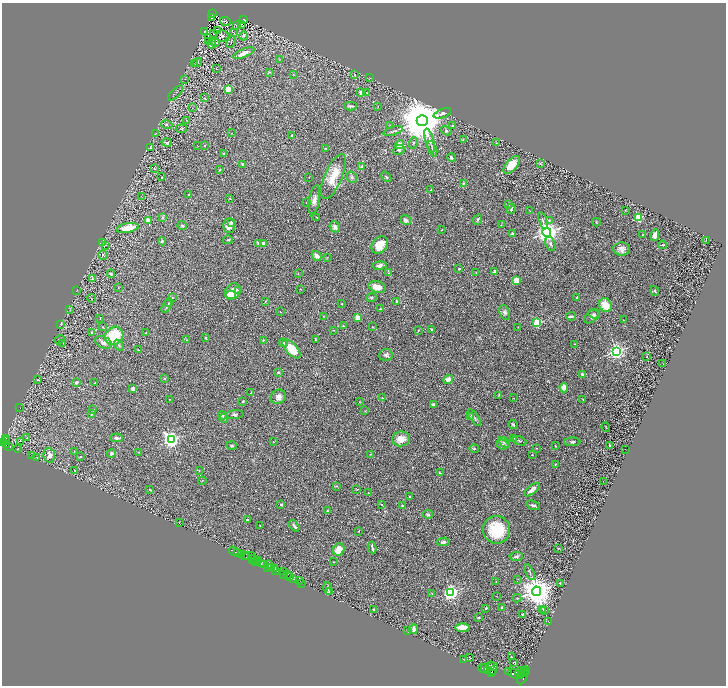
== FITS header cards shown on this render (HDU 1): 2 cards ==
NAXIS1  =                 1448
NAXIS2  =                 1367

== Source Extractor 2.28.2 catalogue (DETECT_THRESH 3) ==
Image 1448 x 1367 px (HDU 1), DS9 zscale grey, zoomed out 1/2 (1 PNG px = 2 x 2 image px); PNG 728 x 688 px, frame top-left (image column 1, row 1366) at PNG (2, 3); each listed source drawn as its Kron ellipse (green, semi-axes under 4 px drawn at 4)
Background 0.424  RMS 0.028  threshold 0.0853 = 3 sigma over >= 5 px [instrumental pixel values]
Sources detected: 378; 40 cannot appear on this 1/2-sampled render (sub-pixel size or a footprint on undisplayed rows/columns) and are neither listed nor drawn; the other 338 listed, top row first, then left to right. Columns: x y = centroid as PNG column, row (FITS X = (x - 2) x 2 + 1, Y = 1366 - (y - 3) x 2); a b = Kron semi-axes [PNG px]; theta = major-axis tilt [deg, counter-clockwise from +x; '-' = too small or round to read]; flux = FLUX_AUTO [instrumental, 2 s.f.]
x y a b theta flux
213 14 4 2 - 56
212 17 3 2 - 85
244 19 3 2 - 36
225 21 5 2 - 3
241 24 2 1 - 2.3
237 25 4 3 - 4.3
205 31 3 2 - 4.2
218 31 2 2 - 36
234 33 3 2 - 2.3
213 34 2 1 - 1.2
222 36 6 5 - 14
244 36 4 4 - 11
209 38 2 1 - 1.7
208 42 2 1 - 2
216 42 3 2 - 2.8
231 42 6 2 66 4.1
212 43 5 2 - 4.2
244 53 11 4 23 39
279 59 3 2 - 2.9
198 62 4 3 - 5
195 64 2 1 - 2.2
216 69 2 1 - 1.2
269 72 4 3 - 4.5
293 74 3 2 - 2.5
355 74 3 2 - 2.6
369 78 3 2 - 2.4
185 79 2 1 - 1.9
228 89 2 2 - 170
360 92 3 2 - 20
176 93 10 2 45 6.8
366 93 3 2 - 2
204 98 3 2 - 3.3
350 106 6 3 2 10
378 107 3 2 - 1.7
192 108 2 2 - 2
442 113 9 4 20 17
186 120 3 3 - 3.5
422 121 5 5 - 37000
167 125 6 3 -14 6.8
390 126 3 2 - 2
453 126 3 3 - 8.1
181 129 5 2 - 2.5
393 131 10 3 16 11
446 131 6 4 -33 8.5
232 133 2 1 - 1.5
155 134 3 2 - 3.1
291 136 4 2 - 3.4
430 140 12 4 -74 23
463 140 3 2 - 4.9
167 142 5 3 - 8.8
413 143 6 4 73 8.4
497 143 4 3 - 4.6
399 145 5 4 - 60
198 146 2 1 - 0.99
205 146 2 2 - 6.2
150 148 3 2 - 2.9
325 148 4 1 - 2.3
432 149 8 2 -69 8.9
399 150 6 4 25 9.9
223 153 4 3 - 5.2
451 157 4 3 - 15
540 163 3 3 - 7.2
243 164 2 2 - 6.6
512 165 11 5 49 110
362 167 3 3 - 16
154 169 2 2 - 5.2
220 170 2 2 - 7.9
333 176 24 8 67 120
162 177 2 1 - 3.3
309 177 2 1 - 1.4
352 177 6 5 - 11
386 177 6 3 -51 8
464 183 4 4 - 7.9
431 190 2 2 - 4.2
189 195 2 2 - 22
141 196 2 1 - 1
230 198 3 3 - 3.4
314 200 15 5 80 29
306 202 2 2 - 7.1
508 205 2 2 - 2.4
511 209 5 3 - 6.5
625 210 2 2 - 2.6
530 211 3 2 - 2.5
162 217 3 2 - 4.1
317 217 2 2 - 5
638 218 3 3 - 400
478 219 5 3 - 9.7
406 220 5 4 - 17
549 220 4 3 - 8.5
148 221 2 2 - 95
543 221 9 2 -71 9.2
231 222 4 3 - 9.6
596 222 4 2 - 3.9
182 225 4 3 - 9.2
501 225 3 3 - 3.2
229 226 7 6 - 37
335 227 6 5 - 20
128 228 11 4 11 110
442 229 3 2 - 3
547 232 4 4 - 5100
513 234 3 2 - 12
643 235 2 2 - 12
655 235 6 4 81 29
228 240 5 2 - 5.4
706 240 2 1 - 1.3
162 241 4 3 - 8.2
102 243 3 3 - 5.2
259 243 3 2 - 23
263 243 2 2 - 53
551 244 7 4 -71 15
106 245 2 2 - 1.8
380 245 9 7 51 97
662 245 4 2 - 4.9
621 249 8 6 -4 30
103 255 5 4 - 7
316 256 5 3 - 31
327 257 2 2 - 2.7
380 265 7 4 10 17
459 269 2 2 - 6.4
495 272 2 2 - 47
298 273 3 2 - 3.1
389 273 2 2 - 2.5
476 273 2 2 - 1.8
111 274 4 3 - 7.5
93 279 4 3 - 5.1
517 280 4 4 - 69
118 287 2 2 - 2
377 287 9 5 -16 51
300 289 2 1 - 2.1
77 290 2 2 - 2.1
233 291 9 7 53 52
238 291 3 2 - 3.6
655 291 5 3 - 7.1
230 295 5 3 - 85
172 297 3 2 - 3.2
576 297 3 2 - 3.5
91 298 4 2 - 3.9
372 298 5 3 - 6.9
265 301 3 2 - 3.2
397 301 2 2 - 23
168 303 4 2 - 5.5
342 303 2 2 - 2.4
605 305 7 6 - 96
167 306 8 3 59 11
70 309 3 2 - 2.5
380 309 3 2 - 4.7
280 312 3 2 - 2.4
505 312 8 5 -69 15
594 314 6 4 -26 12
324 316 3 2 - 3.1
571 316 5 2 - 12
592 316 9 5 42 15
357 317 4 3 - 40
100 318 2 2 - 2
624 320 2 1 - 1.8
537 323 3 3 - 380
60 324 2 2 - 2.5
343 326 3 2 - 3.6
103 327 2 2 - 5.1
372 327 3 2 - 3.5
518 327 2 1 - 2.2
431 329 4 3 - 5.5
334 330 2 2 - 2.4
418 330 3 2 - 3.2
92 333 3 2 - 4.7
146 333 3 2 - 3.4
114 336 10 8 45 220
206 338 3 2 - 5
315 339 4 2 - 3.9
59 340 5 2 - 4.6
186 340 2 2 - 2.6
263 340 3 2 - 2.6
103 342 8 5 -25 21
63 343 3 2 - 3.6
283 343 4 3 - 8.2
575 344 2 2 - 1.5
119 345 6 3 -55 7.5
291 349 12 5 -47 110
138 350 2 2 - 10
616 351 3 3 - 2500
386 355 7 6 - 15
647 357 2 1 - 3.3
663 364 2 1 - 1.9
278 372 3 3 - 7.2
582 374 4 3 - 13
165 378 3 3 - 4.6
37 379 3 2 - 2.4
448 379 5 3 - 32
76 382 4 3 - 11
94 383 2 1 - 2.7
564 388 5 3 - 43
133 389 4 3 - 23
251 393 3 2 - 3
499 395 2 2 - 2
278 397 8 7 - 25
382 398 3 3 - 3.5
513 398 2 1 - 1.5
170 399 2 2 - 2.3
583 399 3 2 - 4
243 401 3 3 - 6.7
360 401 4 2 - 2.8
433 405 2 2 - 37
20 408 3 2 - 3.2
93 410 4 3 - 4.9
365 411 3 2 - 2.6
91 414 4 3 - 5.8
235 415 9 3 5 10
222 416 4 3 - 5.7
470 416 4 3 - 6.6
224 418 4 3 - 10
474 418 10 3 -54 9.4
513 425 5 3 - 7
606 427 5 2 - 2.4
27 438 4 2 - 3.7
116 438 6 3 -1 11
513 438 3 2 - 5.5
6 439 4 3 - 340
401 439 9 7 7 67
171 440 4 3 - 2000
5 441 3 2 - 490
519 441 7 3 -18 7.7
3 442 3 2 - 600
21 442 3 1 - 2.7
273 442 2 1 - 1.7
504 442 6 3 -39 8.5
572 442 8 4 3 12
502 444 6 4 -22 12
7 445 3 2 - 180
9 446 3 2 - 160
232 446 5 4 - 7.4
555 446 2 2 - 4.2
609 446 3 2 - 12
536 448 2 2 - 6
17 449 4 2 - 3.3
474 449 4 3 - 4.7
625 449 2 1 - 1.4
74 451 3 1 - 1.8
111 453 4 4 - 11
139 453 4 1 - 2.2
370 454 2 2 - 2.6
49 455 7 5 -82 37
532 455 2 1 - 2.5
32 456 2 1 - 1.8
80 457 3 2 - 5.9
37 458 4 2 - 4
555 464 2 2 - 11
75 470 2 2 - 3.1
199 471 3 2 - 2.4
440 473 4 2 - 4.4
202 481 4 1 - 2.8
603 481 2 1 - 1.3
336 486 3 2 - 3.7
357 489 3 2 - 3.1
150 490 3 2 - 3.9
532 490 9 4 39 30
368 493 2 2 - 5.8
410 497 2 2 - 14
281 504 4 2 - 8.6
382 505 4 2 - 4.2
533 505 7 3 -20 12
402 506 2 2 - 22
327 511 4 3 - 6.5
428 514 5 3 - 8.3
247 520 3 2 - 6.2
179 522 2 1 - 21
260 525 2 2 - 2.1
294 526 6 2 -51 14
496 530 14 13 - 210
358 531 3 2 - 2.6
443 542 7 3 7 13
372 547 6 2 -81 10
559 548 4 3 - 4.3
339 550 6 5 - 73
234 551 5 2 - 60
238 553 2 1 - 140
242 555 2 2 - 650
244 556 3 2 - 41
251 556 2 1 - 10
516 556 6 4 4 12
247 557 3 2 - 53
254 558 3 1 - 260
252 560 2 1 - 50
255 561 3 1 - 440
259 561 2 1 - 230
333 562 3 2 - 2.4
262 564 4 3 - 350
264 564 3 2 - 220
269 564 4 2 - 220
267 567 3 2 - 360
271 567 2 1 - 240
274 568 3 2 - 600
276 570 2 1 - 110
284 572 3 1 - 30
530 572 8 3 -63 8.4
284 574 2 2 - 330
287 575 3 1 - 310
289 577 2 2 - 240
293 579 3 2 - 66
518 579 3 2 - 2
300 580 2 1 - 83
496 582 2 2 - 2.6
301 583 2 1 - 21
560 583 3 1 - 1.7
328 588 6 2 -76 6.6
536 591 5 4 - 11000
329 592 3 3 - 7.4
451 592 3 3 - 2100
432 594 2 2 - 2.3
497 596 2 1 - 1.6
517 598 4 2 - 3.4
486 608 3 2 - 6.6
502 608 3 2 - 10
543 609 4 1 - 2.4
374 610 4 3 - 5.1
545 611 3 2 - 2
522 614 4 2 - 4.4
478 618 4 3 - 6.5
549 622 2 1 - 1.3
462 628 7 4 -1 57
414 629 5 3 - 18
408 631 2 1 - 1.4
469 657 3 2 - 1.9
511 657 2 2 - 2.5
463 659 3 2 - 2.1
514 662 3 3 - 3.2
491 665 3 2 - 1400
493 667 5 3 - 1600
483 668 4 2 - 2400
485 668 4 3 - 4900
493 670 4 2 - 1800
487 671 3 2 - 1800
526 671 3 2 - 840
508 672 2 1 - 220
520 672 5 2 - 2200
523 672 7 3 46 2900
492 673 3 2 - 1600
515 674 8 4 -24 8100
523 677 8 3 63 3000
At the frame edge (FLAGS 8, measured only in part): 1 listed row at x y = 3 442
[40 sub-pixel or undisplayed-footprint detections neither listed nor drawn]